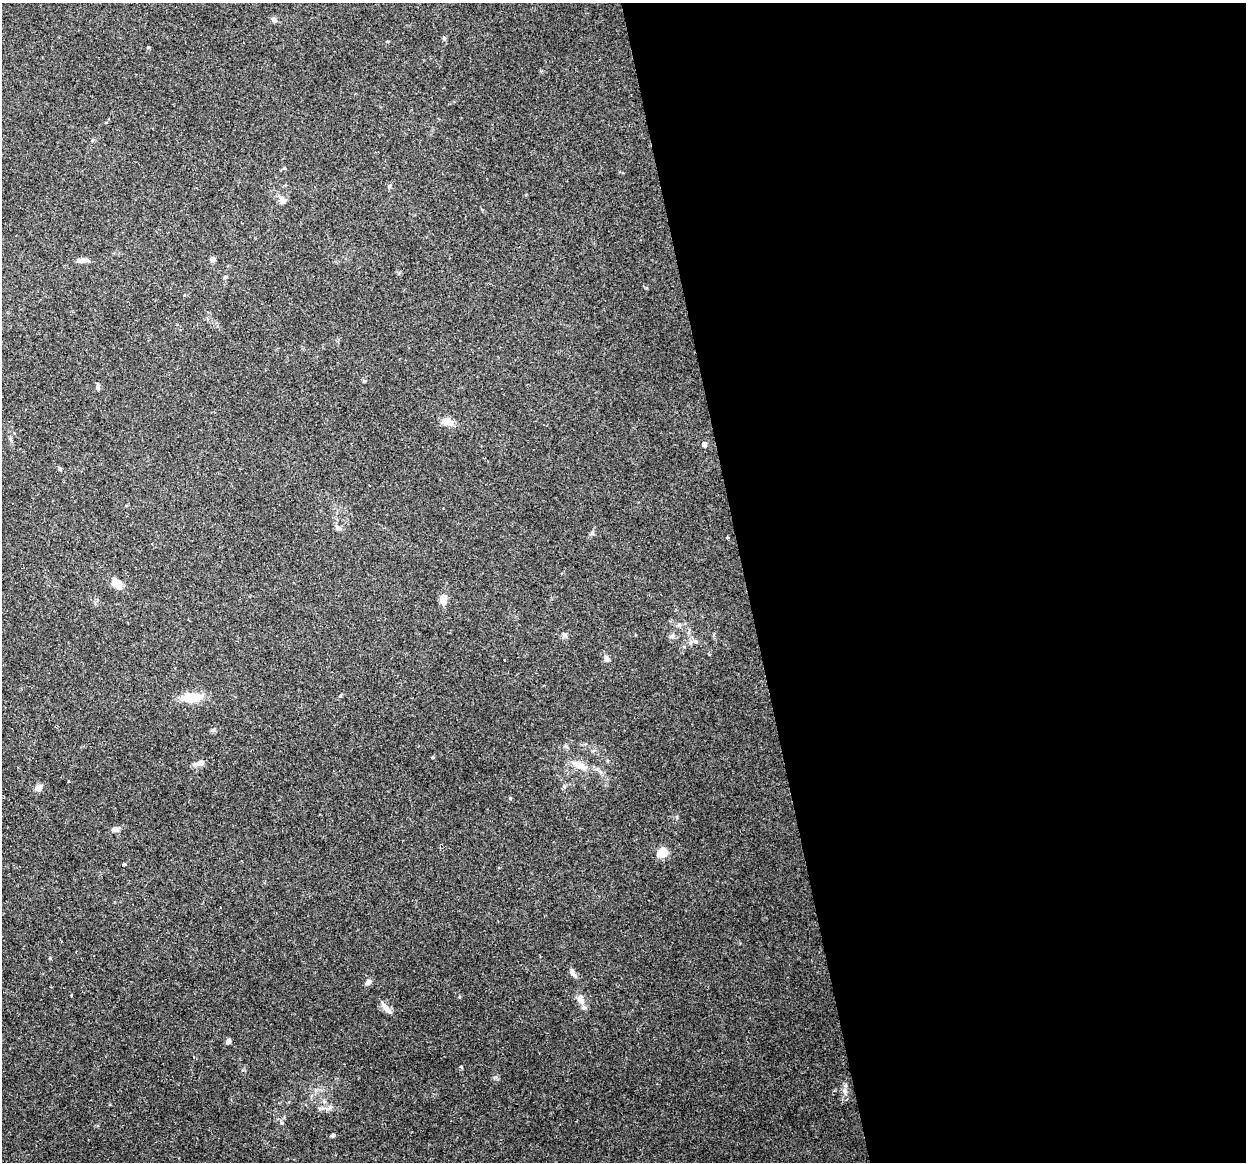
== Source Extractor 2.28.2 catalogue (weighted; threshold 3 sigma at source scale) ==
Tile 8 of 4 x 4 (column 4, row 2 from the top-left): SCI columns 3734-4977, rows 2407-3566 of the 4977 x 4761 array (HDU 1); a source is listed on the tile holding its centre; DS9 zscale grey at full resolution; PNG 1248 x 1164 px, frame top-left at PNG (2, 3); no overlay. Shown black and unused: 40% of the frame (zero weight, under 2 of 3 exposures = <1% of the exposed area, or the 3 px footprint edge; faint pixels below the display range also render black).
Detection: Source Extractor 2.28.2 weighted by HDU 2 'WHT'; one run over the whole footprint, this tile lists its part. Background 0.148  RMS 0.0061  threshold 0.0276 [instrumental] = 3 sigma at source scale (4.5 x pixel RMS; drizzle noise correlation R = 1.50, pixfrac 1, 0.0396/0.0396 arcsec/px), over >= 5 px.
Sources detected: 39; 1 inside a brighter listed object's ellipse — not listed separately; the other 38 listed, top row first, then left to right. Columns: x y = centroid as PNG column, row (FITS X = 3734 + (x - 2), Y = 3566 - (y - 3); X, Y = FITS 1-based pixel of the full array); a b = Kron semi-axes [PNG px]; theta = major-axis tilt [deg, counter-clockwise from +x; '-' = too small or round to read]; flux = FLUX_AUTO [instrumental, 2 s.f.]
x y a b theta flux
274 20 7 6 - 1.5
444 38 6 5 - 0.85
148 47 4 3 - 0.61
92 140 5 3 - 0.6
389 186 5 5 - 0.79
282 200 10 8 -79 2.8
212 259 6 6 - 1.7
81 260 11 6 7 2.8
98 386 8 5 79 1.3
447 421 11 8 -13 6.2
704 444 5 4 - 2.9
59 468 6 4 -88 0.71
337 528 7 7 - 1.7
727 537 3 3 - 0.78
117 583 16 10 -39 5.5
443 600 12 8 84 4.8
564 634 7 5 -43 1.2
671 636 8 4 8 1.2
690 643 6 4 89 1.1
606 659 7 6 - 1.7
191 697 28 10 5 13
433 757 4 4 - 0.64
200 763 14 6 20 3.1
581 766 19 8 -41 5.7
38 788 8 7 - 3.1
115 829 9 6 5 2.3
662 852 6 5 - 27
123 864 3 3 - 1.8
573 972 14 5 -57 2.3
368 982 8 6 44 1.7
459 997 5 3 - 0.6
580 999 13 9 -68 4.5
387 1009 19 6 -48 3.5
228 1041 6 5 - 1.7
461 1067 4 3 - 0.73
845 1091 8 6 -74 2.1
324 1101 6 5 - 1.1
333 1136 6 4 20 0.95
Unlisted compact peaks at least as high as the median listed source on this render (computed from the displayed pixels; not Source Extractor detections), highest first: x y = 510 798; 330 1107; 50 958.